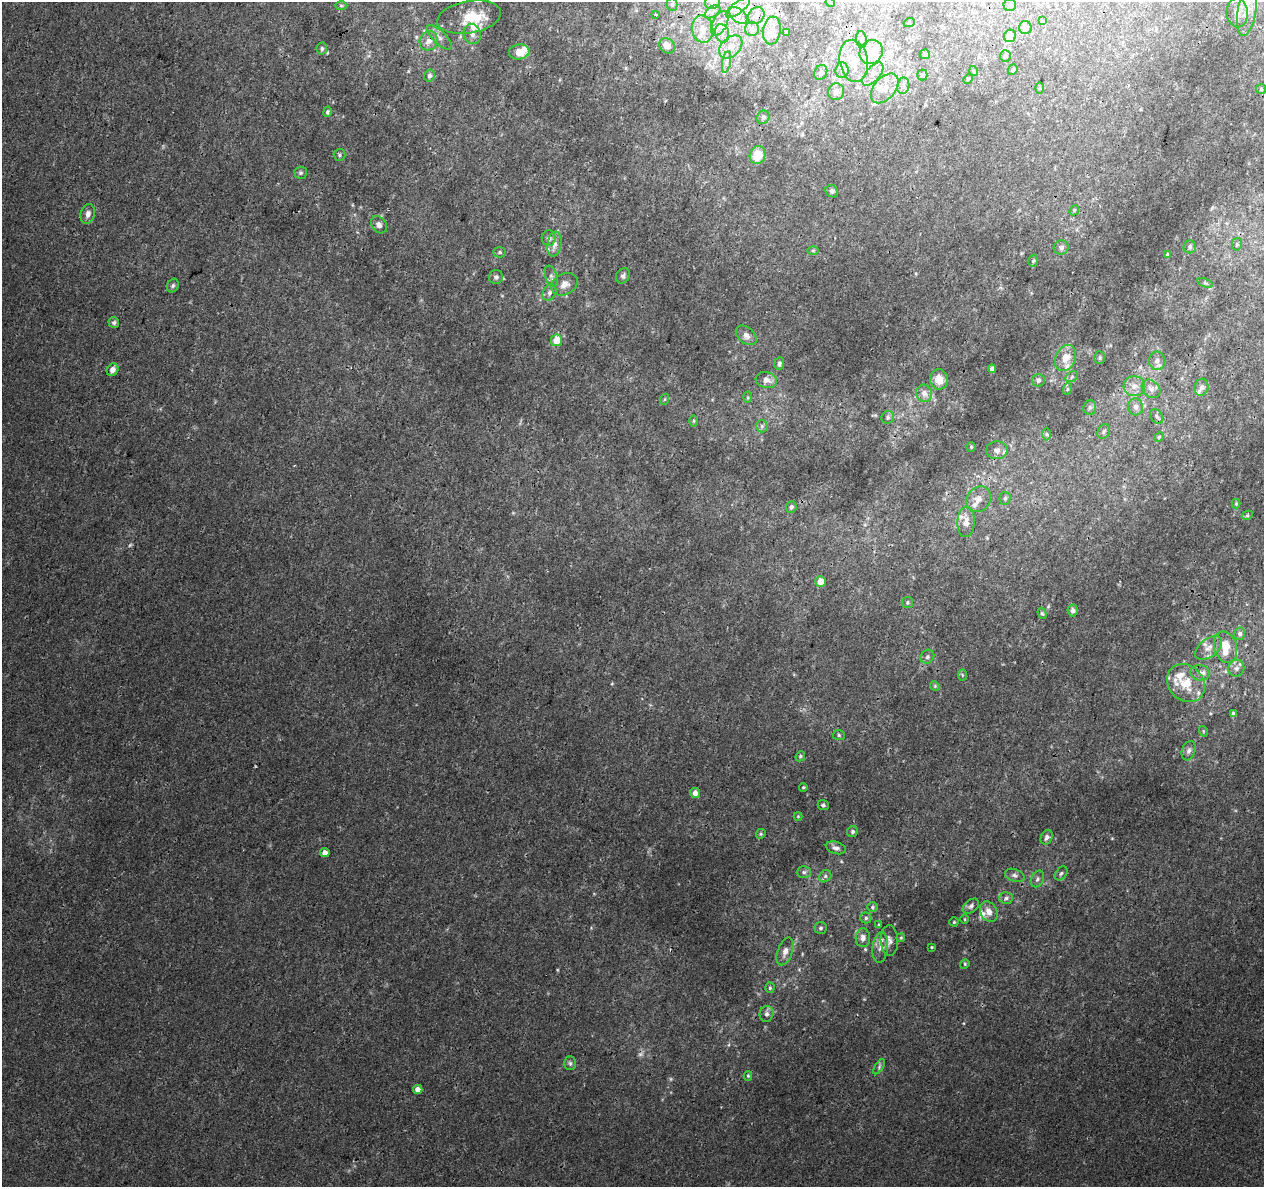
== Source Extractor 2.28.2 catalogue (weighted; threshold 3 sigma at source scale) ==
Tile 10 of 4 x 4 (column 2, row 3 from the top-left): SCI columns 1264-2525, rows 1411-2595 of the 5060 x 5251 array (HDU 1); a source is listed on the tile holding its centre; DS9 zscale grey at full resolution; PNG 1266 x 1189 px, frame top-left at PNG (2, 2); each listed source drawn as its Kron ellipse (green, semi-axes under 4 px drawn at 4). Shown black and unused: <1% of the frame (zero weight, under 3 of 4 exposures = <1% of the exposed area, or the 3 px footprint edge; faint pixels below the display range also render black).
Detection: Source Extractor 2.28.2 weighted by HDU 2 'WHT'; one run over the whole footprint, this tile lists its part. Background 0.00727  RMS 0.0015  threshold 0.00661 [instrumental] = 3 sigma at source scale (4.5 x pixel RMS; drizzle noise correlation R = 1.50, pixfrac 1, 0.0396/0.0396 arcsec/px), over >= 5 px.
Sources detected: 188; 2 too faint to see at this stretch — neither listed nor drawn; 21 inside a brighter listed object's ellipse — not listed separately; the other 165 listed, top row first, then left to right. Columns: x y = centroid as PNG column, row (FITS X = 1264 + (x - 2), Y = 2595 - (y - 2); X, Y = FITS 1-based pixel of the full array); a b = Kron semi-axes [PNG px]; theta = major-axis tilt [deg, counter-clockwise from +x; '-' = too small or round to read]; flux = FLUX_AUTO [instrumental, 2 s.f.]
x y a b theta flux
712 2 8 7 - 0.57
830 2 5 3 - 0.14
672 4 6 5 - 0.29
341 5 6 4 -1 0.2
1010 5 6 6 - 0.38
738 8 15 5 37 1
1247 10 26 9 80 2.5
712 12 9 5 34 0.52
1237 13 15 10 -86 1.6
656 15 3 3 - 0.32
738 15 10 6 -41 0.9
756 16 9 7 51 0.72
469 17 32 16 10 4.6
1042 21 4 4 - 0.13
720 23 13 7 64 1.2
909 23 5 3 - 0.13
1025 28 6 6 - 0.91
703 29 14 10 -77 1.8
752 29 7 7 - 0.49
772 31 14 9 82 1.4
722 33 9 7 -75 0.84
787 33 4 4 - 0.22
472 34 10 8 -74 0.9
1010 36 6 6 - 1.3
439 37 16 6 -45 0.88
861 39 8 5 -83 0.47
429 41 10 9 - 1.1
667 46 8 7 - 1.3
731 47 13 9 44 1.5
322 49 6 5 - 0.28
519 52 10 7 7 2.3
871 52 12 11 - 3.1
925 54 5 5 - 0.19
1005 56 6 5 - 0.32
854 61 21 14 -80 3.1
726 62 11 4 79 0.51
842 70 8 6 86 0.53
1013 70 6 4 69 0.2
974 71 5 3 - 0.12
821 72 8 6 61 0.37
873 74 14 7 49 1.1
922 75 5 5 - 0.2
429 76 6 5 - 0.44
968 79 5 4 - 0.21
903 86 8 6 79 0.47
885 88 17 10 49 1.8
1039 88 6 4 89 0.16
1261 89 5 5 - 0.21
836 92 8 8 - 0.74
327 112 5 4 - 0.32
763 117 7 6 - 0.36
340 155 6 6 - 0.27
758 155 9 7 71 3.4
301 173 6 6 - 0.31
832 191 6 6 - 0.37
1074 210 5 4 - 0.21
88 214 10 7 76 0.82
379 225 9 7 -51 0.68
549 238 8 7 - 0.54
554 244 12 7 82 0.94
1237 244 6 5 - 0.27
1061 247 7 7 - 0.55
1190 247 6 6 - 0.34
813 251 6 4 0 0.21
500 252 6 5 - 0.25
1167 255 3 3 - 0.22
1033 261 6 4 73 0.23
551 276 11 6 -73 0.51
623 276 8 6 59 0.44
496 277 7 7 - 0.43
1205 283 8 4 -22 0.28
564 284 14 10 28 1.2
173 285 7 5 60 0.33
549 293 8 6 59 0.5
114 323 5 5 - 0.35
746 335 12 8 -41 0.82
557 340 6 5 - 2.6
1066 358 13 10 65 1.8
1100 358 6 5 - 0.26
1157 361 9 8 - 0.77
779 364 6 5 - 0.34
992 369 4 4 - 0.55
112 370 7 5 58 0.67
1072 377 7 5 33 0.31
939 379 10 9 - 1.5
766 380 11 8 -15 0.98
1038 380 6 6 - 0.35
1134 386 11 10 - 1.1
1201 387 8 7 - 0.54
1067 389 6 3 71 0.21
1151 389 10 8 -42 0.79
924 393 9 7 -71 0.87
748 397 5 3 - 0.18
665 399 6 3 70 0.14
1090 407 7 6 - 0.39
1136 407 9 7 -82 0.71
1157 416 8 5 -57 0.39
888 417 6 6 - 0.37
693 421 5 3 - 0.17
762 426 6 6 - 0.34
1104 432 8 6 63 0.37
1047 434 6 4 -89 0.23
1159 437 5 4 - 0.21
971 447 4 4 - 0.19
997 450 10 9 - 0.89
1005 498 6 5 - 0.32
979 499 14 11 53 1.4
1236 504 5 4 - 0.15
791 507 6 5 - 0.41
1247 515 5 4 - 0.2
966 522 15 8 88 1.3
820 581 5 5 - 1.8
907 602 5 5 - 0.25
1073 611 6 5 - 0.61
1042 613 6 4 -71 0.22
1240 634 6 5 - 0.41
1226 647 16 11 -74 2.3
1209 648 15 9 38 1.2
927 657 7 6 - 0.36
1236 668 8 8 - 0.65
1200 673 9 8 - 0.72
962 675 6 4 -89 0.19
1186 683 20 17 -47 3.9
935 686 5 4 - 0.18
1233 714 4 3 - 0.37
1203 731 5 3 - 0.14
839 735 6 5 - 0.26
1189 751 10 6 71 0.53
800 756 5 4 - 0.22
803 787 4 3 - 0.17
695 793 5 5 - 1.1
823 805 5 5 - 0.28
798 816 4 4 - 0.13
852 831 6 5 - 0.34
761 834 5 4 - 0.2
1047 837 7 5 62 0.5
836 848 10 6 -16 0.59
325 853 5 4 - 1
804 872 7 6 - 0.39
1061 873 8 5 50 0.35
1015 875 10 6 -19 0.47
825 876 7 5 48 0.34
1037 879 9 6 64 0.44
1006 898 7 6 - 0.37
971 906 9 6 39 0.5
872 907 5 5 - 0.24
989 912 11 8 -60 1.2
866 918 5 5 - 0.31
965 919 4 3 - 0.14
954 922 4 4 - 0.17
879 925 4 3 - 0.21
821 928 6 6 - 0.31
863 938 9 7 87 0.78
901 938 4 3 - 0.17
889 940 15 8 -88 0.89
880 947 15 7 83 0.95
932 947 3 3 - 0.14
785 951 14 7 71 1.1
965 964 5 4 - 0.18
770 988 5 4 - 0.22
767 1014 8 7 - 0.57
570 1063 7 5 -89 0.36
879 1067 8 4 56 0.28
748 1076 5 4 - 0.17
418 1089 5 4 - 0.83
Overlapping masked pixels (flux is a lower limit): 2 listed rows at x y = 722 33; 429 41
Isophote crosses this tile's border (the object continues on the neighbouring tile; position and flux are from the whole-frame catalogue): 2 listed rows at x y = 712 2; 830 2
Unlisted compact peaks at least as high as the median listed source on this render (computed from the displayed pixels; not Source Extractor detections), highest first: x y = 130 545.